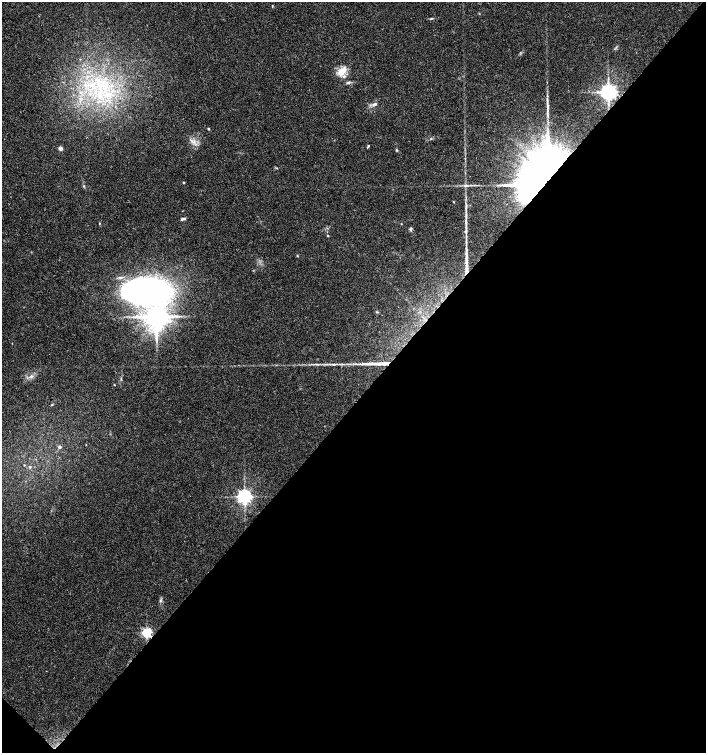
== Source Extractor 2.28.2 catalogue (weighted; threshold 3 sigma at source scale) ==
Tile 15 of 4 x 4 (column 3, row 4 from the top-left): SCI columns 3045-4451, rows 2-1503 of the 6023 x 6017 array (HDU 1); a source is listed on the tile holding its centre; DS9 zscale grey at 2 x 2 block average (1 PNG px = mean of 2 x 2 image px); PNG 708 x 755 px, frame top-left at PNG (2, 2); no overlay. Shown black and unused: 47% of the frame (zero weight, under 3 of 4 exposures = <1% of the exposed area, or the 3 px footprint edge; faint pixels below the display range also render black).
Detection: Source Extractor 2.28.2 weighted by HDU 2 'WHT'; one run over the whole footprint, this tile lists its part. Background 0.0327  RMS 0.0032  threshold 0.0145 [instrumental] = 3 sigma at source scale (4.5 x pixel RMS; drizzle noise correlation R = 1.50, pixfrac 1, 0.0396/0.0396 arcsec/px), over >= 5 px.
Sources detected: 45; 2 long thin detections or spike segments (spike, bleed or trail) — not listed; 2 inside a brighter listed object's ellipse — not listed separately; the other 41 listed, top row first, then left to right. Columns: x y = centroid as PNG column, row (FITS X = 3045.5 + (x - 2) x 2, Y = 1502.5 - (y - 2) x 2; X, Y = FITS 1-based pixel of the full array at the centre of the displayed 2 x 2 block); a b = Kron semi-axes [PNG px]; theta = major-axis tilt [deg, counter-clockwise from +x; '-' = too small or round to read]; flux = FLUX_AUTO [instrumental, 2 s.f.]
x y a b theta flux
431 18 4 2 - 0.75
342 71 12 8 45 9.2
98 80 6 5 - 4.5
348 83 6 3 21 1.3
88 85 4 3 - 1.5
105 86 8 6 -87 7
608 92 4 4 - 420
110 94 12 8 53 12
374 104 7 4 33 2.2
547 105 20 3 -87 4.7
208 129 2 2 - 0.94
431 138 3 2 - 0.49
194 142 5 3 - 1.6
368 146 4 2 - 0.93
60 148 2 2 - 7.1
397 150 3 3 - 0.69
541 176 39 23 55 880
183 182 3 2 - 0.74
84 186 3 2 - 0.61
466 186 5 3 - 1.3
454 202 3 2 - 0.42
183 219 6 3 16 1.5
466 221 8 3 -86 2.1
99 223 3 2 - 0.53
401 224 3 2 - 0.32
411 229 5 4 - 1.1
328 236 3 2 - 0.46
297 256 3 2 - 0.48
146 289 50 35 -8 230
377 312 3 3 - 0.55
156 316 5 5 - 1200
335 364 3 2 - 0.73
31 376 5 4 - 1.8
114 385 2 2 - 0.42
52 404 3 3 - 0.56
59 447 3 3 - 1.4
24 465 3 2 - 0.43
30 467 3 3 - 0.9
244 496 4 4 - 310
160 601 3 3 - 0.96
147 632 3 3 - 90
Overlapping masked pixels (flux is a lower limit): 3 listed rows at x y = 608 92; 541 176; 147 632
Diffuse or blended objects may show on this block-average render without a row.